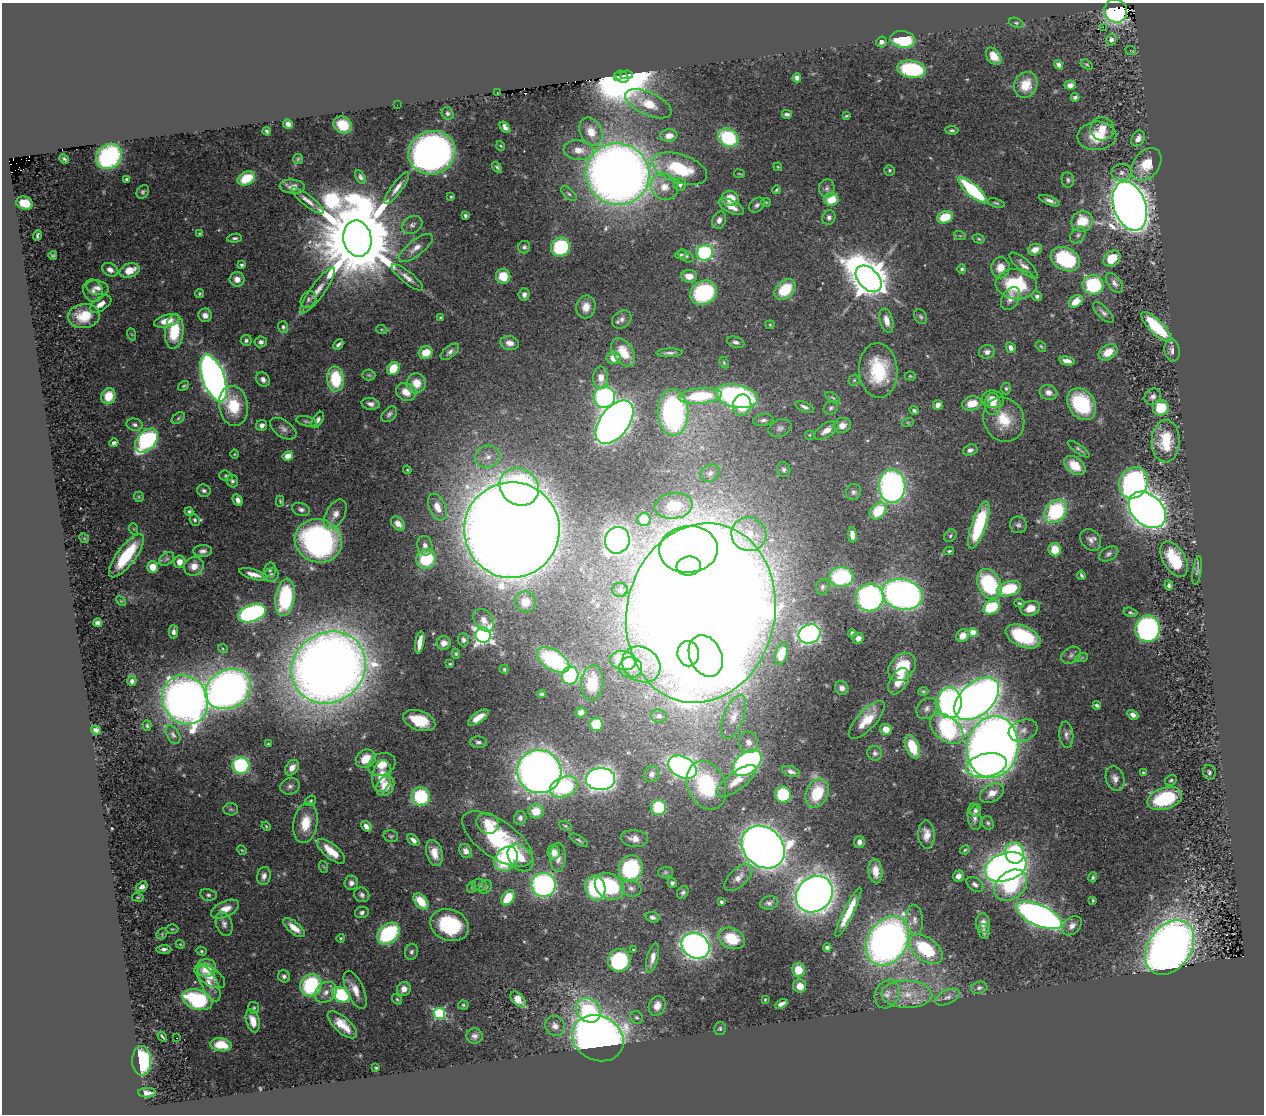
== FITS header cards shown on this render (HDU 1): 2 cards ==
NAXIS1  =                 1262
NAXIS2  =                 1112

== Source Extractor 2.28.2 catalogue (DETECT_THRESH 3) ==
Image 1262 x 1112 px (HDU 1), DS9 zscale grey, 1 PNG px = 1 image px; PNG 1266 x 1116 px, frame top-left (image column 1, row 1112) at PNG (2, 3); each listed source drawn as its Kron ellipse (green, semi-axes under 4 px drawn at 4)
Background 0.472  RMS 0.023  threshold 0.069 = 3 sigma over >= 5 px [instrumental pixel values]
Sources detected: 510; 2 with non-positive FLUX_AUTO (blend fragments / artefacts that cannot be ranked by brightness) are neither listed nor drawn; of the other 508, the 500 brightest by FLUX_AUTO listed and drawn (8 fainter detections omitted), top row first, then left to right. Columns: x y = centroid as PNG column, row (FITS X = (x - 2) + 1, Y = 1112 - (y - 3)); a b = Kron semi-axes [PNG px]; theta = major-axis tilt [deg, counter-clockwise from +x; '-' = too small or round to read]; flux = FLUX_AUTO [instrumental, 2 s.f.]
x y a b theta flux
1116 11 12 11 - 230
1016 23 7 4 -21 2.8
1103 27 2 2 - 2300
903 39 12 8 -8 88
1111 40 6 5 - 5.6
881 42 5 5 - 4.2
1131 50 5 2 - 2
994 56 9 6 -51 17
1087 64 7 4 -32 2.1
1059 65 5 4 - 5.9
911 69 14 8 -9 140
626 75 6 4 2 490
617 76 3 3 - 440
622 77 7 5 -40 260
797 78 4 4 - 6
1026 85 13 11 65 34
1070 85 5 4 - 7.7
497 93 3 2 - 1.4
1075 97 4 3 - 3.8
648 104 25 11 -25 35
397 105 2 2 - 14
448 113 6 5 - 3.9
787 114 5 3 - 3.9
846 116 4 2 - 1.7
288 124 5 4 - 7.4
343 125 10 8 -29 36
505 127 6 4 -52 6.4
1102 129 11 11 - 20
952 130 6 3 -5 3
267 131 4 3 - 2.8
591 132 15 11 -65 26
669 136 8 6 6 14
1097 136 19 14 4 43
728 138 10 8 -34 120
1138 138 8 6 58 8.9
501 146 5 3 - 1.3
579 150 15 9 -8 19
432 153 24 21 19 850
109 157 14 11 39 240
64 159 5 3 - 2.7
298 159 5 5 - 2.2
1146 164 18 13 52 43
497 167 6 4 -53 2.8
778 167 4 3 - 1.3
680 169 28 14 -18 97
889 170 5 5 - 2.6
1122 173 10 8 1 6.3
618 174 32 30 -20 2200
739 174 5 2 - 1.5
360 177 7 4 -63 4.3
246 178 9 6 26 45
127 179 4 3 - 3
1068 180 7 6 - 3.9
680 185 6 6 - 5.5
292 187 12 7 -6 11
664 187 14 12 -47 26
397 188 19 5 54 11
827 188 9 8 - 5.9
776 190 4 3 - 2.1
973 190 18 6 -42 160
143 192 7 5 50 3.6
569 194 9 5 -42 3.8
451 197 3 3 - 1.7
730 198 8 7 - 26
831 199 7 6 - 34
308 201 20 5 -38 12
1050 201 11 4 -22 6.4
766 202 5 3 - 1.4
24 203 9 6 -14 37
996 203 9 3 -18 2.4
757 205 9 6 41 4.8
1130 206 25 16 -71 3000
731 207 14 6 -27 17
465 216 4 3 - 2.9
829 217 7 6 - 5.9
945 217 8 6 21 44
719 220 9 6 69 7
1082 221 11 10 - 47
412 225 10 8 30 6.6
200 234 4 4 - 1.9
37 235 5 3 - 2.9
1078 235 9 6 52 4.7
960 236 6 4 -19 2
235 238 7 4 6 3.9
357 239 18 14 -80 38000
979 239 6 4 -17 2.3
524 247 6 6 - 3.7
560 247 10 9 - 120
416 248 20 8 37 15
1035 250 7 5 24 14
705 253 8 7 - 220
53 255 4 3 - 2.5
681 255 5 4 - 2.7
686 256 9 5 -32 3.8
1065 259 15 11 -27 150
1112 259 9 7 41 38
241 265 4 3 - 3.6
1024 265 18 6 -42 9.5
1000 268 10 9 - 22
962 269 5 4 - 3
110 270 8 6 -28 9.4
130 270 10 7 19 27
503 276 7 7 - 29
689 276 8 6 -5 18
407 277 19 6 -39 11
237 279 7 7 - 13
869 279 15 10 -46 4600
1114 283 11 6 -54 7.1
1016 284 20 15 -3 110
1093 285 10 9 - 120
97 288 11 7 -12 9.9
785 289 12 8 42 58
318 290 28 7 54 20
93 291 11 9 -68 10
703 293 14 11 28 160
200 294 4 4 - 2.3
524 294 6 5 - 6
1037 296 5 5 - 4.4
308 299 9 7 52 4.5
1011 299 12 8 60 11
1076 301 8 5 36 25
101 304 12 6 34 11
586 307 11 9 77 17
1103 313 13 5 -45 6
205 315 7 6 - 8.5
84 316 16 12 6 43
440 317 3 3 - 1.9
921 317 8 6 -56 3.6
622 319 10 8 38 7.7
167 321 13 6 15 26
886 321 12 6 -75 14
770 325 4 4 - 1.7
283 327 5 5 - 3.8
1156 327 20 7 -45 94
382 330 5 3 - 1.7
174 331 17 9 84 62
131 334 6 4 -70 2.2
246 340 5 5 - 3.6
261 342 6 5 - 5
736 342 9 5 -18 5.2
510 343 9 7 -14 11
338 344 5 3 - 4
1041 346 6 4 -53 2.1
1011 348 6 4 -62 6.8
1172 350 11 7 -82 8.5
450 352 11 5 40 6.2
623 352 15 10 -55 34
987 352 8 7 - 6.9
1108 352 10 7 35 25
426 353 7 6 - 28
670 353 13 4 2 4.9
614 358 7 6 - 15
1067 361 8 4 -13 9.3
724 363 6 4 -64 2.1
393 368 7 6 - 39
878 370 27 19 -86 100
369 375 6 5 - 2.7
910 376 5 4 - 1.8
213 378 24 11 -70 1300
601 378 11 7 -89 13
263 379 8 6 -47 6.8
336 379 12 8 -85 80
854 380 6 5 - 2.1
416 383 10 9 - 26
184 386 6 3 36 2.1
1006 388 6 4 90 2.5
406 392 10 8 -23 20
1048 392 9 7 -15 10
108 396 8 7 - 37
700 396 22 7 5 110
737 396 21 11 -11 350
604 397 11 10 - 220
1153 397 9 8 - 6.7
833 398 8 4 -35 2.9
993 399 11 9 -12 17
972 403 10 7 11 29
371 404 9 6 -11 7
992 404 11 8 -90 14
1082 404 17 13 -56 140
742 405 10 9 - 42
938 405 5 4 - 9
234 406 20 14 -81 63
804 407 10 4 -25 5.5
831 408 7 6 - 3.7
1161 408 8 7 - 50
914 410 5 4 - 3.6
673 412 23 15 -89 330
389 414 9 6 45 5
178 418 7 5 37 2.9
318 420 9 5 58 6.3
763 420 10 6 8 5.6
1004 420 23 20 -63 48
306 421 10 5 -14 3.9
614 422 25 14 53 1600
908 422 6 4 18 2.1
135 425 8 6 -14 5
262 425 5 5 - 7.7
842 425 9 7 17 12
780 428 12 8 23 6.8
283 429 15 8 -34 8.6
826 430 13 7 33 13
810 435 5 5 - 2.1
147 440 14 9 48 290
1166 441 21 14 88 66
114 443 4 4 - 5.6
1079 449 13 4 -35 4
970 450 7 5 19 5.7
235 454 4 3 - 1.5
288 456 5 5 - 21
488 457 13 11 12 17
1075 466 12 8 -37 35
407 470 4 4 - 1.6
784 470 7 7 - 4.2
710 473 10 8 31 7.6
226 476 7 5 -18 3.1
232 481 6 5 - 3.8
1133 483 16 14 61 480
892 486 17 13 -90 530
519 487 20 18 -34 370
204 491 7 6 - 4.5
853 492 8 7 - 5.2
139 497 5 5 - 1.9
238 500 6 4 -63 8.2
280 501 5 3 - 2
674 506 19 13 6 47
437 507 14 8 -67 17
301 509 9 6 -16 5.6
1147 510 21 15 -43 1500
189 511 4 3 - 2.6
878 511 10 7 45 55
1056 511 13 10 51 140
335 514 16 9 61 13
644 519 6 6 - 46
195 520 6 5 - 3.4
398 524 8 5 -45 8.8
979 525 24 7 71 120
1018 525 8 8 - 5.3
134 529 6 3 -71 1.8
512 530 48 48 - 6400
749 534 17 16 - 41
852 535 7 4 -84 11
950 536 7 5 48 3.2
84 538 5 4 - 1.6
617 540 13 12 - 830
1091 540 12 9 -48 9.2
318 541 24 21 -22 460
425 546 10 7 -78 7.9
688 549 29 23 4 1500
1055 550 7 6 - 27
203 551 9 6 3 6.8
949 551 5 3 - 2.4
1109 554 10 6 32 5.2
126 556 26 9 53 88
167 559 8 6 38 4.2
426 559 10 9 - 79
1174 559 19 11 -59 65
179 562 6 6 - 14
194 566 10 9 - 17
689 566 12 9 6 230
153 567 5 5 - 30
270 570 7 5 76 3.5
1197 570 14 4 81 3.7
253 574 15 5 -15 12
271 575 8 6 19 5.8
1081 575 5 3 - 2.8
841 577 12 10 1 140
989 584 16 11 -64 160
1169 585 5 3 - 3.8
822 587 8 6 79 4.2
1009 589 12 7 16 73
620 590 8 7 - 5.8
902 594 20 15 -14 790
285 597 19 9 81 120
870 597 14 13 - 420
121 601 6 3 -44 1.7
525 602 10 10 - 17
1019 603 5 3 - 2.3
991 607 9 6 29 81
1030 608 10 7 18 16
1130 612 7 4 -15 2.7
252 613 14 8 20 360
701 613 90 74 77 10000
484 620 13 9 -51 13
97 623 4 4 - 6
1148 629 13 12 - 350
173 632 6 5 - 6.1
852 633 4 4 - 3.6
973 633 4 4 - 43
809 634 11 9 23 420
483 635 8 7 - 640
963 636 7 6 - 16
1023 636 18 10 -24 110
858 638 6 5 - 7.9
463 640 6 5 - 4.4
420 643 11 4 80 19
444 643 7 6 - 10
223 649 5 3 - 1.4
456 654 5 4 - 2.4
688 654 13 10 -81 410
781 654 11 6 74 23
1071 655 10 7 33 6.5
706 656 22 16 -65 1500
1082 657 6 4 20 2
553 660 18 10 -32 140
623 661 13 9 -11 83
450 664 3 3 - 1.7
641 664 20 17 -34 42
329 667 38 34 39 3200
902 667 16 11 46 70
630 668 11 10 - 16
504 669 5 3 - 2.2
570 676 9 8 - 160
132 681 5 4 - 4.2
899 681 14 8 59 22
592 683 17 11 85 41
842 688 7 6 - 8
228 689 24 19 29 1200
923 691 5 3 - 1.9
542 694 4 3 - 2.2
977 699 26 16 42 1800
185 700 25 22 -61 1500
950 703 15 12 -90 490
1097 705 4 3 - 3.4
927 708 11 9 50 8.3
581 712 5 5 - 7.2
1133 715 6 4 -31 6.8
659 716 8 6 -5 9
734 717 23 10 69 21
478 718 12 5 35 20
419 720 17 9 -19 43
867 720 24 9 47 35
596 724 7 6 - 50
147 726 5 4 - 2.4
886 729 6 5 - 14
947 729 19 12 -38 290
96 730 5 4 - 6.4
1023 731 15 10 20 13
173 735 10 6 -59 5
1066 735 13 7 -85 8.1
478 742 8 5 -3 4.8
748 742 11 9 -69 13
268 744 3 2 - 1.5
912 747 12 6 -67 46
993 747 31 25 79 2200
875 753 7 7 - 4.9
366 759 10 8 32 34
747 763 16 10 40 460
382 764 14 11 28 23
241 765 8 8 - 180
986 765 21 11 11 450
682 767 15 10 -29 560
292 768 8 6 54 12
791 771 9 5 -18 6.6
539 772 22 21 - 1400
1143 772 3 3 - 1.5
1209 772 7 6 - 4.3
651 774 8 7 - 6.5
382 776 16 9 82 27
1115 778 12 9 -71 10
600 779 15 11 3 750
1171 780 6 5 - 2.8
736 781 24 9 36 31
706 785 25 18 -66 160
290 786 10 8 21 6.7
385 786 11 8 60 30
564 787 14 10 23 170
817 793 15 11 66 60
992 793 13 8 28 17
783 794 8 8 - 98
421 796 9 9 - 100
1165 799 18 10 18 120
310 801 6 5 - 2.5
659 807 7 7 - 76
231 809 7 6 - 3.1
975 810 6 5 - 4.8
536 811 7 7 - 31
974 817 13 6 -83 9
520 818 7 6 - 5.3
305 823 20 12 80 38
488 823 11 10 - 26
988 823 7 5 -63 3.1
266 826 5 3 - 1.7
366 826 6 4 -39 8.8
565 826 6 4 -27 2.4
926 834 14 8 -89 15
391 836 7 5 -14 2.9
497 839 41 18 -35 150
634 839 13 8 -6 14
413 840 7 4 -43 7.9
579 840 10 4 -32 3.2
859 842 6 5 - 7.5
763 847 23 19 -43 1900
242 850 5 4 - 1.8
965 850 5 3 - 2.1
331 851 17 7 -40 32
466 851 7 6 - 7.7
554 852 7 6 - 13
434 853 13 8 -75 21
1015 853 11 9 -79 110
558 857 15 7 89 11
520 858 15 11 -49 24
506 859 13 10 50 150
324 867 6 4 -70 1.7
1006 867 21 14 19 1300
631 868 13 12 - 170
875 871 12 7 -85 19
665 872 7 5 2 3.2
264 876 9 6 79 8.5
958 876 6 5 - 8.7
1093 877 5 3 - 2.5
738 878 17 8 43 14
351 883 7 7 - 7.1
672 883 5 4 - 4.1
975 884 9 6 -37 6.1
479 885 7 6 - 3.9
544 885 12 12 - 330
1011 885 18 13 40 130
609 886 15 12 -33 130
142 887 6 4 35 6.3
472 887 6 3 72 1.7
485 887 7 6 - 3.5
595 888 12 10 -79 130
631 888 10 8 -16 7.3
683 892 7 5 60 3.6
814 894 20 17 42 1500
208 895 8 6 -11 4.2
362 895 8 7 - 4.9
138 897 6 3 -7 1.6
508 898 8 6 55 39
1093 900 3 2 - 1.9
421 901 9 6 -48 37
721 902 4 3 - 3.3
769 903 9 6 16 5.6
225 909 15 7 24 21
362 912 7 5 12 4.5
848 912 27 5 64 33
1039 915 25 10 -24 840
652 917 7 5 -19 4.9
914 920 15 8 -87 13
983 923 10 7 -87 12
224 924 12 8 -73 8.1
450 925 20 15 -20 110
1072 926 11 8 44 9.6
294 928 13 6 -39 20
172 929 6 5 - 2.4
984 931 7 5 -76 5.8
388 933 13 9 40 170
162 934 6 5 - 2.1
341 938 4 4 - 2
732 938 14 10 -24 52
887 941 26 19 58 970
180 944 4 3 - 1.3
695 946 15 12 -32 840
827 947 4 4 - 4.1
1170 947 30 21 55 1500
164 949 7 4 2 4.5
926 949 19 11 -37 110
634 950 3 2 - 1.6
201 951 5 4 - 2.4
412 952 8 6 75 4.5
653 958 15 5 77 13
619 960 12 11 - 160
206 968 9 9 - 40
798 970 7 6 - 28
210 976 17 8 -33 19
284 976 6 6 - 4.2
209 983 19 8 -64 18
311 985 11 10 - 150
800 986 6 6 - 15
979 988 8 6 14 4.7
404 989 7 7 - 11
355 990 20 8 -66 22
326 992 12 9 41 12
887 994 15 11 63 17
907 994 25 13 -2 44
341 995 9 7 -32 130
948 997 13 7 26 8.8
397 999 6 4 -53 2.2
518 999 9 5 -47 21
197 1000 15 9 -19 170
765 1000 3 2 - 1.7
781 1004 7 3 28 7.6
463 1005 5 4 - 2.2
657 1006 10 8 70 16
254 1008 6 5 - 2.7
589 1010 13 11 -47 110
439 1013 6 5 - 180
636 1017 7 6 - 3.3
253 1021 12 6 -74 23
342 1025 18 8 -41 30
555 1026 10 9 - 9.7
720 1029 7 6 - 3
474 1036 8 7 - 7
162 1037 5 2 - 2.3
177 1038 3 2 - 2.1
598 1038 26 22 -26 1500
221 1045 10 6 -9 33
142 1061 15 9 -89 130
376 1068 3 3 - 2
147 1093 9 5 -2 7.6
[8 fainter detections neither listed nor drawn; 2 non-positive-flux detections neither listed nor drawn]